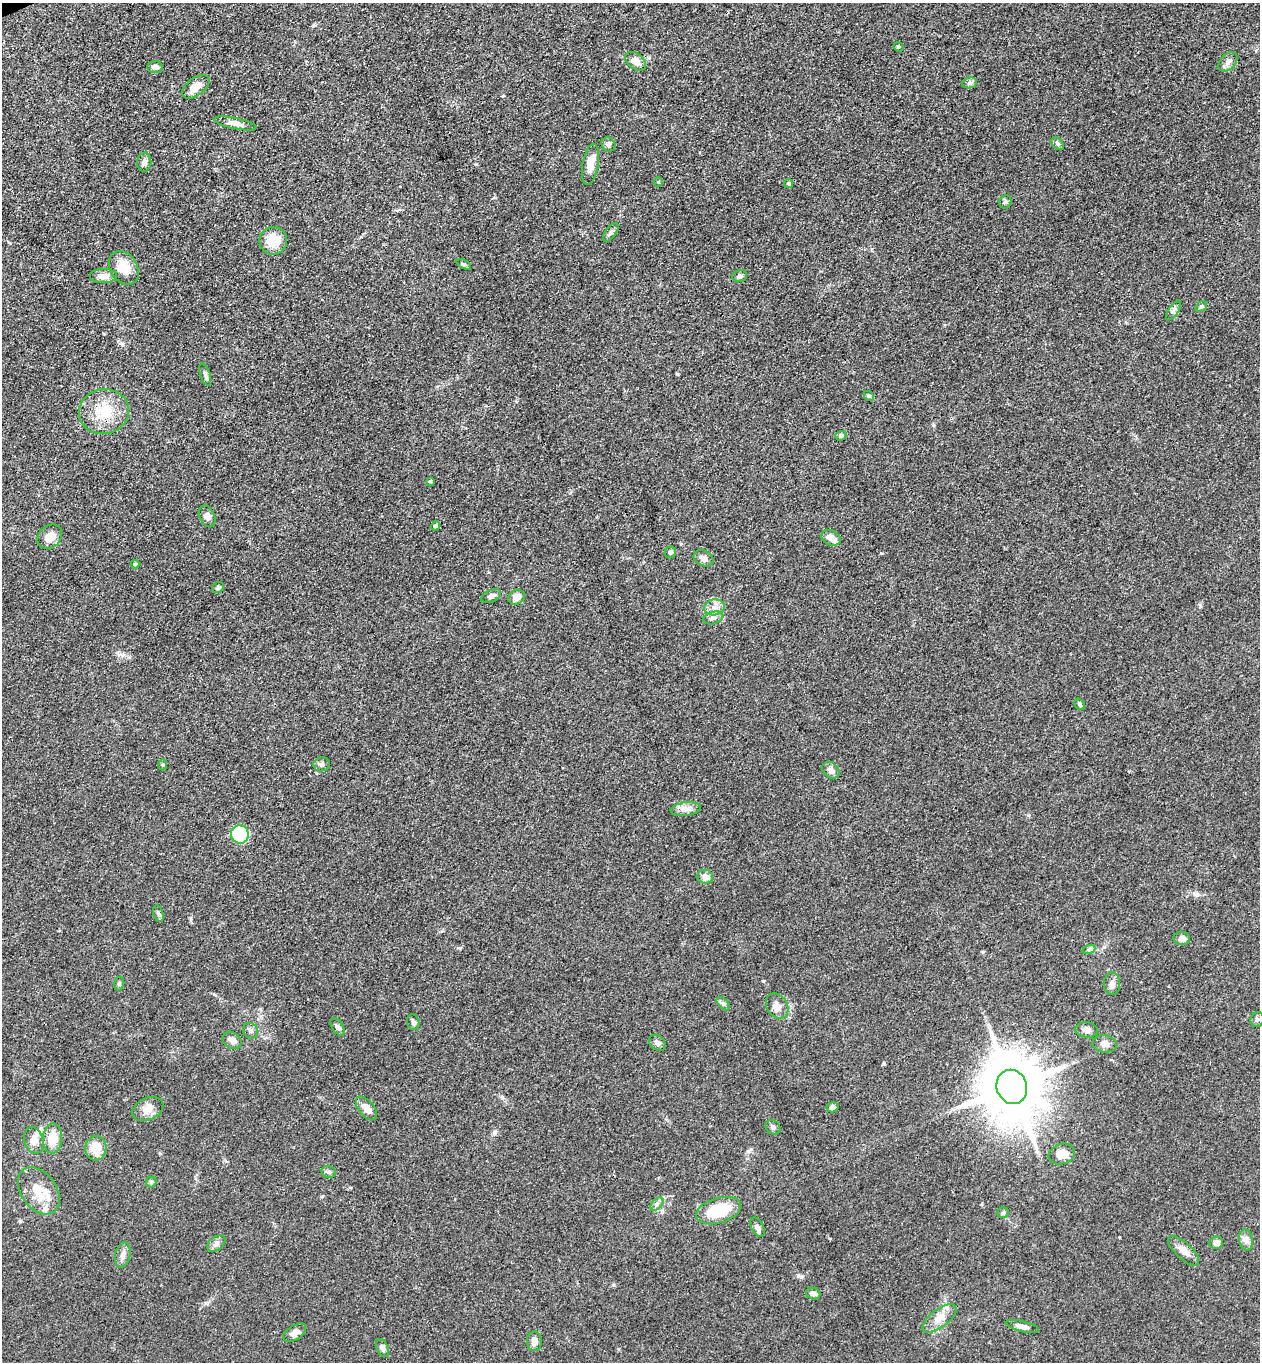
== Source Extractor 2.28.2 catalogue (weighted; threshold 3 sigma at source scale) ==
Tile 11 of 4 x 4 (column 3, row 3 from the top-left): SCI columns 2817-4074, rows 1416-2775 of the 5504 x 5548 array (HDU 1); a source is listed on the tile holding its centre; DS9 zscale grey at full resolution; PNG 1262 x 1364 px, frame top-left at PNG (2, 3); each listed source drawn as its Kron ellipse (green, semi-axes under 4 px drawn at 4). Shown black and unused: <1% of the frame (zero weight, under 3 of 4 exposures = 5% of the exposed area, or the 3 px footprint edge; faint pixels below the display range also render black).
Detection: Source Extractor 2.28.2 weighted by HDU 2 'WHT'; one run over the whole footprint, this tile lists its part. Background 0.0936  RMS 0.0064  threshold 0.0286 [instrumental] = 3 sigma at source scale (4.5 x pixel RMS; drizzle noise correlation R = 1.50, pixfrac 1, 0.05/0.05 arcsec/px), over >= 5 px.
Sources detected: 93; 1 cosmic-ray / hot-pixel residue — neither listed nor drawn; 4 inside a brighter listed object's ellipse — not listed separately; the other 88 listed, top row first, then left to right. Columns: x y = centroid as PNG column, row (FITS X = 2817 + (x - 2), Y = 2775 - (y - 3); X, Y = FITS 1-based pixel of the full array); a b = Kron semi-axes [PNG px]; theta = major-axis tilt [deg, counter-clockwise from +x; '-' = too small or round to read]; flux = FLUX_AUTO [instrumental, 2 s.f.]
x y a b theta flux
898 47 5 4 - 0.86
636 61 12 7 -37 4.8
1228 62 11 7 48 3.2
155 67 7 6 - 2.7
969 83 7 5 12 1.5
196 87 15 9 37 7.8
235 123 22 5 -12 3.8
608 144 7 6 - 1.7
1057 144 7 5 -49 1.5
144 162 9 7 82 2.5
591 164 21 8 80 8.7
658 182 4 4 - 0.69
788 184 4 4 - 0.92
1005 202 6 6 - 1.3
611 232 11 5 53 1.9
273 241 14 13 - 14
464 264 8 4 -26 1.1
124 268 18 13 -56 11
103 276 13 7 0 4.6
740 276 7 5 17 1.5
1201 306 6 5 - 1.2
1174 310 11 5 56 1.7
205 374 11 5 -71 2
869 396 6 4 -46 0.9
104 412 25 22 12 20
841 436 5 4 - 1.7
430 481 4 4 - 0.62
207 516 11 7 -65 2.5
435 526 4 4 - 1.7
50 537 13 10 45 7.5
831 538 10 7 -25 4.9
670 552 6 5 - 1.5
703 558 10 7 -24 2.8
135 564 4 3 - 1.1
218 588 6 5 - 1.2
491 596 10 6 24 2.5
516 597 8 7 - 5.7
714 607 10 8 11 4
713 618 10 6 15 2.5
1080 704 6 4 -53 1.2
322 764 8 7 - 1.9
163 765 5 3 - 0.69
831 770 9 7 -43 2.8
686 809 15 6 7 4.1
240 834 9 9 - 42
705 877 8 7 - 4
158 914 8 5 -70 1.4
1182 938 8 6 -4 3.5
1089 949 6 4 19 1.2
119 984 7 5 73 1.1
1112 984 11 8 -89 2.9
723 1004 8 5 -45 1.4
777 1006 13 10 -57 4.2
1257 1020 7 6 - 2
413 1022 8 6 -72 1.6
338 1027 10 5 -58 1.7
1087 1030 11 7 -6 2.7
250 1031 8 7 - 2.1
232 1040 10 8 -35 2.9
657 1043 9 7 -41 2.2
1105 1044 12 8 -8 3.9
1012 1087 17 15 -70 4800
833 1107 6 5 - 2.4
366 1108 14 7 -50 6
148 1109 16 11 26 5.9
773 1127 8 6 -35 1.7
52 1138 15 10 87 11
34 1140 13 9 -71 5.4
96 1148 12 10 88 10
1062 1154 13 10 17 7.4
329 1172 7 5 -15 1.6
151 1182 5 5 - 1.1
39 1191 26 17 -54 16
657 1204 8 4 46 1.6
719 1211 23 12 17 27
1003 1213 6 5 - 0.93
757 1227 10 6 -63 2.2
1246 1240 11 6 -80 2.9
216 1243 10 7 41 2.6
1216 1243 7 6 - 3.6
1184 1251 20 8 -43 5.4
123 1255 13 7 79 3.3
813 1294 7 5 -19 2.4
939 1319 20 9 37 6.9
1022 1326 17 5 -14 3.4
295 1333 13 7 33 3.7
534 1341 9 7 -84 4.1
382 1348 9 5 -66 2.1
Overlapping masked pixels (flux is a lower limit): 1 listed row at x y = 1012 1087
Unlisted compact peaks at least as high as the median listed source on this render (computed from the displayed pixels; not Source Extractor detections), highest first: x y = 884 1063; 801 1277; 763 981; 881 553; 677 374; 495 1132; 1200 606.